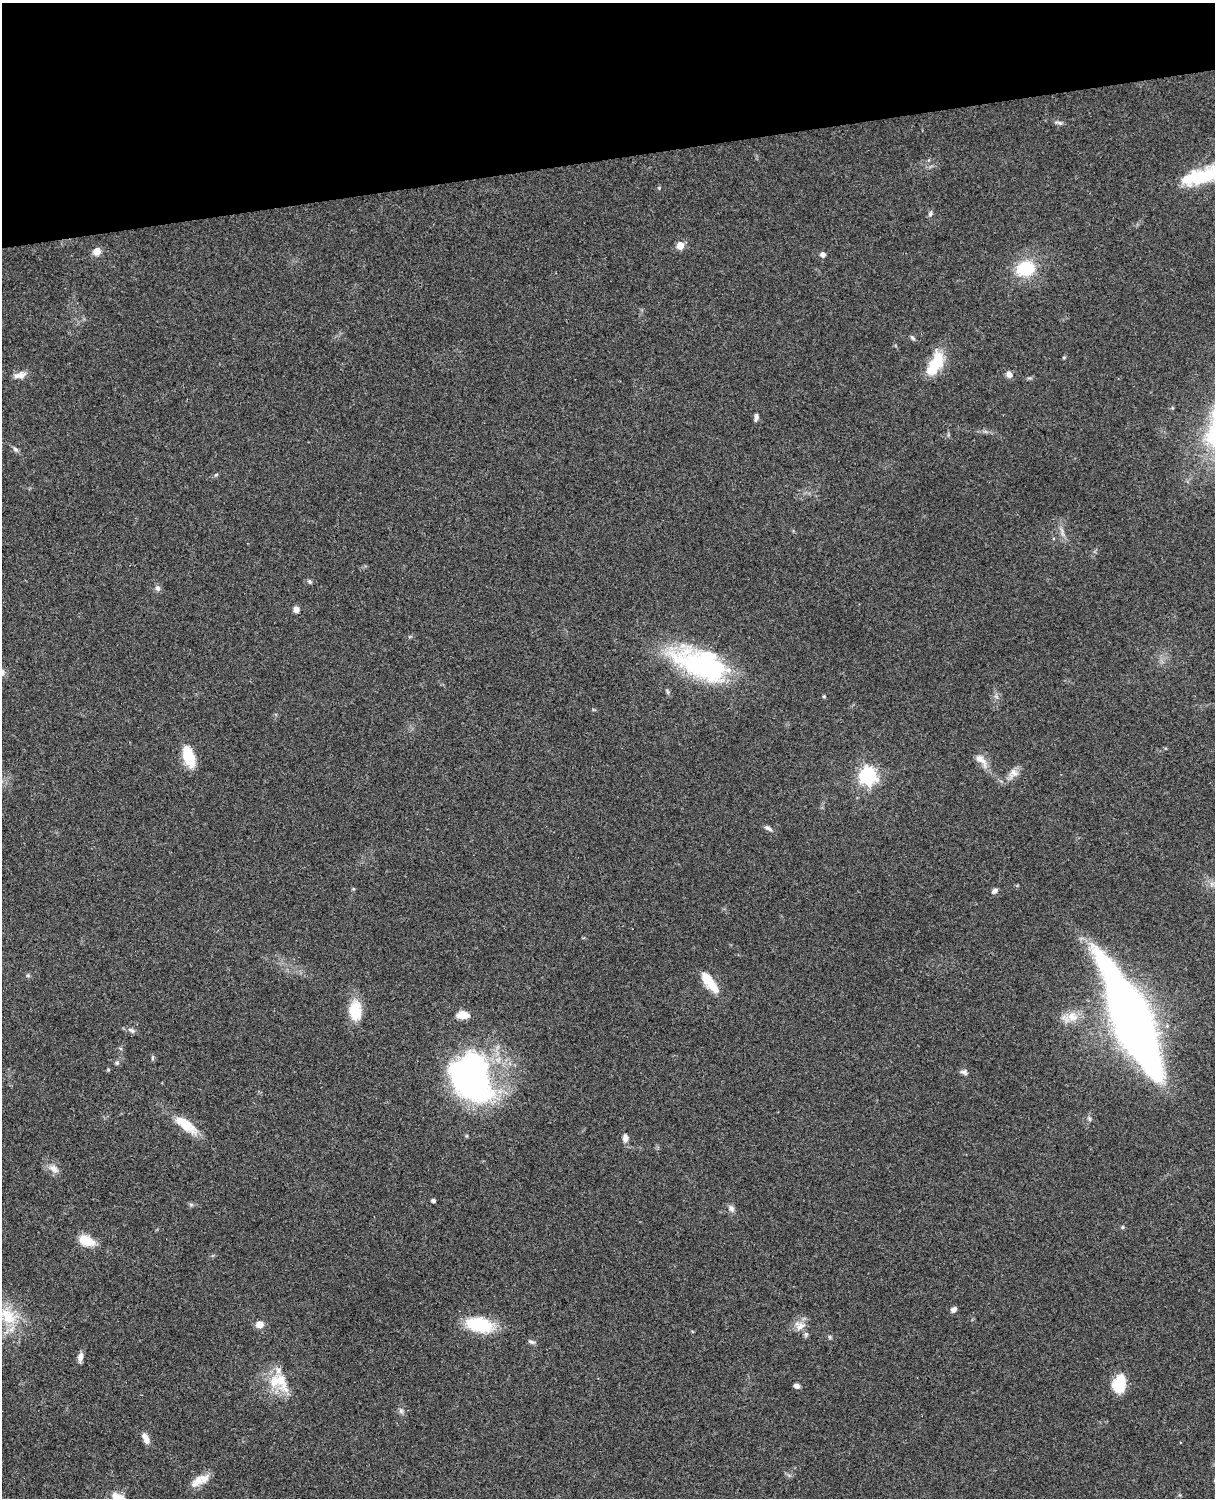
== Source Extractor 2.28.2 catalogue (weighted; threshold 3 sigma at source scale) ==
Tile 3 of 4 x 3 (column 3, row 1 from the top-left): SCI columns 2546-3758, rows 3268-4763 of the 5088 x 4926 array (HDU 1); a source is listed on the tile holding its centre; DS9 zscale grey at full resolution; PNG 1217 x 1500 px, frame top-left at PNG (2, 3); no overlay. Shown black and unused: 10% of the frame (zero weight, under 3 of 4 exposures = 6% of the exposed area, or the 3 px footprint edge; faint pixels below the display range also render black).
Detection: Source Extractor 2.28.2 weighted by HDU 2 'WHT'; one run over the whole footprint, this tile lists its part. Background 0.0871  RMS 0.0061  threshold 0.0272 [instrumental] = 3 sigma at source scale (4.5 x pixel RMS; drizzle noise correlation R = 1.50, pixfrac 1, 0.05/0.05 arcsec/px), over >= 5 px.
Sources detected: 69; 5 inside a brighter object's white glare — not listed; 3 inside a brighter listed object's ellipse — not listed separately; the other 61 listed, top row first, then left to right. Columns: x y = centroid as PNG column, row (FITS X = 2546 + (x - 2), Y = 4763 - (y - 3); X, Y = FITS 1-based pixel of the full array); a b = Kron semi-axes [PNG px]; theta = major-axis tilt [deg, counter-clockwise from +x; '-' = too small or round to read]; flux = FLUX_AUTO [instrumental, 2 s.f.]
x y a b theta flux
1059 123 13 4 -14 1.6
1205 176 41 16 17 35
659 188 5 4 - 0.61
930 214 7 5 76 1.4
680 246 5 5 - 12
97 252 9 8 - 4.4
823 254 6 5 - 2.4
1025 269 20 16 13 25
913 338 8 4 -48 1.2
1064 357 6 3 19 0.66
936 362 24 14 67 21
1009 374 8 7 - 2.6
20 375 16 8 13 4.2
756 417 9 5 81 1.8
15 449 9 5 -38 1.5
216 475 6 4 20 0.75
1062 531 9 3 86 1.7
310 582 7 4 -45 0.96
158 588 8 7 - 2
296 610 7 6 - 2.9
705 667 70 29 -24 95
187 756 21 15 -84 15
981 760 22 9 -46 6.1
1013 773 14 11 50 4.7
868 776 7 7 - 220
768 828 12 5 -28 1.9
353 889 5 4 - 0.69
994 891 8 6 34 1.9
28 975 6 4 72 0.78
712 986 24 12 -49 9.8
355 1011 25 15 -87 16
463 1015 15 9 -2 6.3
1072 1016 15 12 -28 7.5
1131 1020 96 24 -66 600
132 1030 10 5 -37 1.7
117 1063 6 5 - 1
964 1072 9 7 -19 1.8
471 1080 53 41 -62 180
181 1121 48 10 -30 14
625 1138 10 6 89 3.2
54 1169 14 8 -38 3.9
433 1200 4 3 - 1.5
191 1204 7 4 -1 1
731 1208 10 7 -56 2.3
1122 1227 5 5 - 0.76
86 1241 16 10 -21 13
953 1309 7 6 - 2.2
8 1316 27 17 -51 19
260 1324 8 7 - 4.5
480 1325 27 14 -12 32
800 1326 16 10 25 5.2
806 1334 7 6 - 1.3
830 1337 6 4 -88 0.78
531 1342 10 5 -26 1.5
80 1357 11 6 83 3.2
279 1382 32 22 -29 19
1119 1384 18 12 76 20
796 1386 6 5 - 2.2
401 1411 7 6 - 1.5
146 1438 14 7 -64 4.1
204 1478 15 12 9 5.6
Isophote crosses this tile's border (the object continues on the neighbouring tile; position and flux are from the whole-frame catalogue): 1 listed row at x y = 1205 176